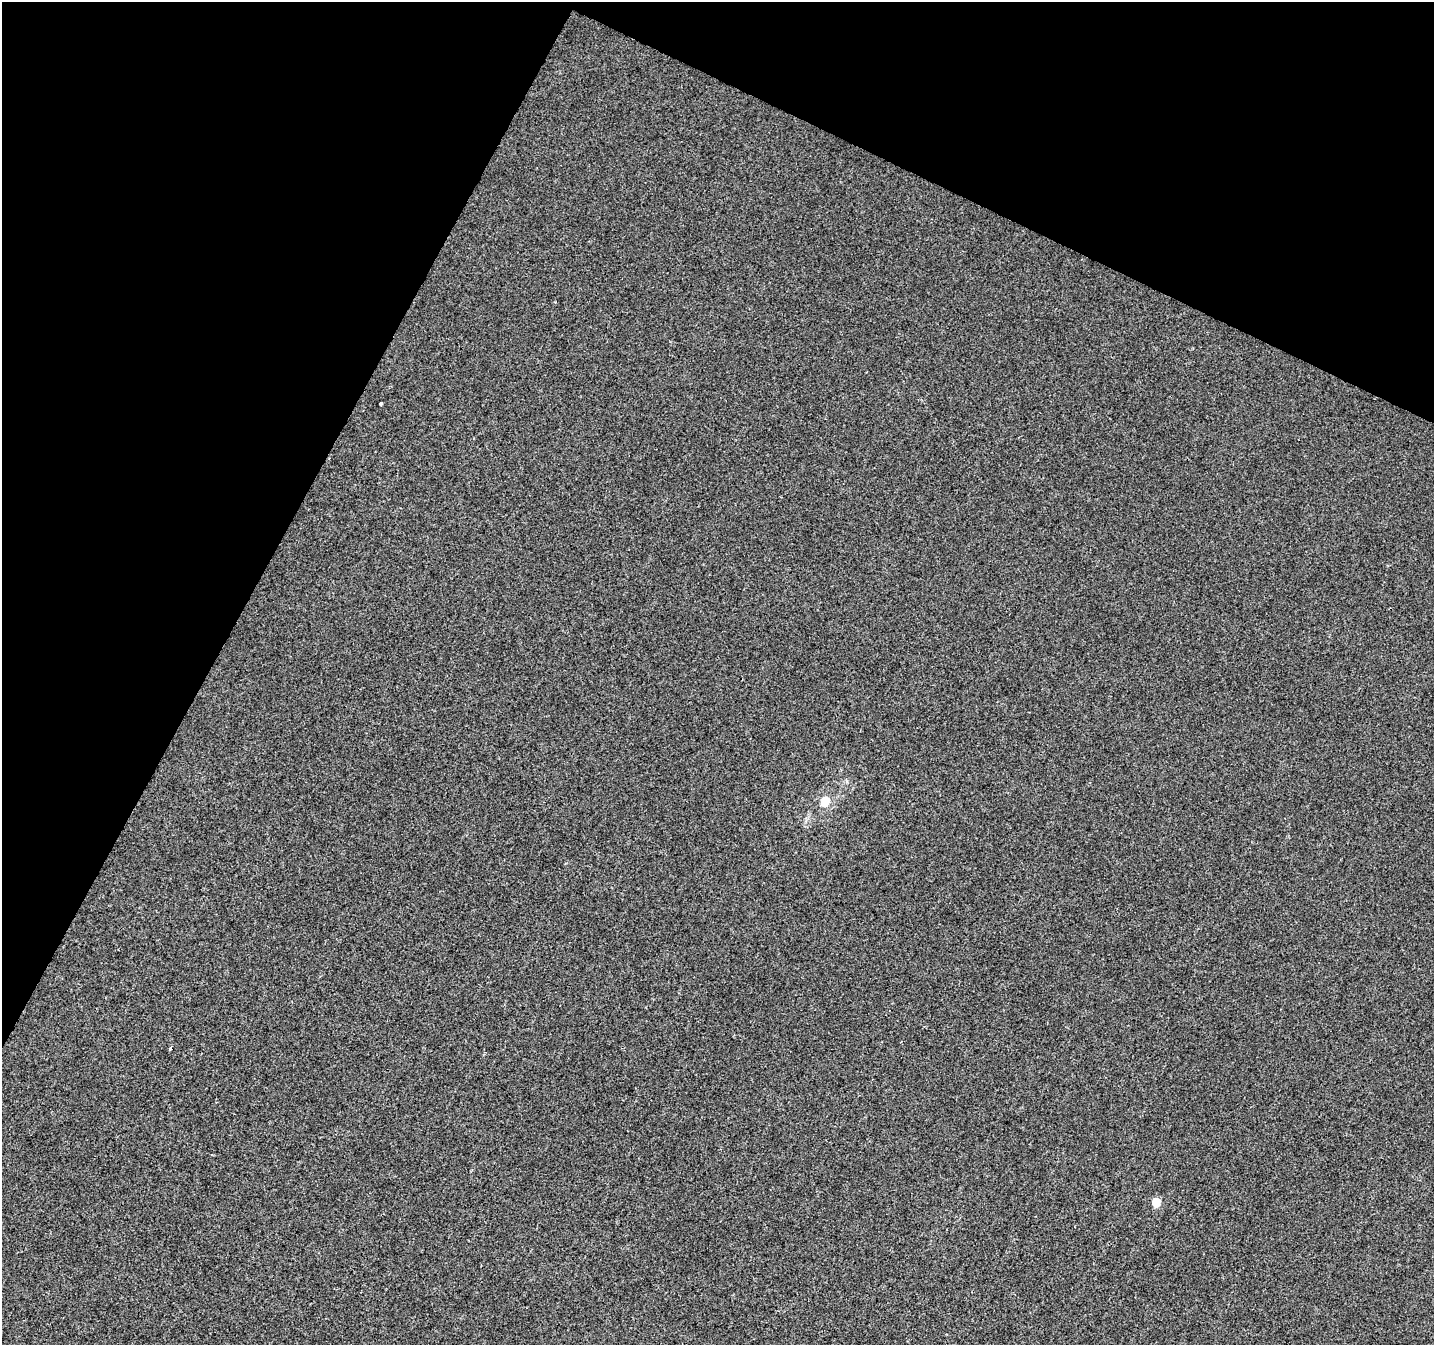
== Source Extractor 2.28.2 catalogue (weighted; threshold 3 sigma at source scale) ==
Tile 2 of 4 x 4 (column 2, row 1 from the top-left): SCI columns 1442-2873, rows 4297-5639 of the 5738 x 5840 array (HDU 1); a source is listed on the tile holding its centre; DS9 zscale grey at full resolution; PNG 1436 x 1347 px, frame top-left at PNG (2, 2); no overlay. Shown black and unused: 25% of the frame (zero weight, under 3 of 4 exposures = <1% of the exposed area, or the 3 px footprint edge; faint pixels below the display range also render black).
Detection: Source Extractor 2.28.2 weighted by HDU 2 'WHT'; one run over the whole footprint, this tile lists its part. Background 0.0058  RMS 0.0033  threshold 0.0147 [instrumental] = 3 sigma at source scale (4.5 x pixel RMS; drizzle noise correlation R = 1.50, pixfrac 1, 0.0396/0.0396 arcsec/px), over >= 5 px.
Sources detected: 4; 1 cosmic-ray / hot-pixel residue — not listed; the other 3 listed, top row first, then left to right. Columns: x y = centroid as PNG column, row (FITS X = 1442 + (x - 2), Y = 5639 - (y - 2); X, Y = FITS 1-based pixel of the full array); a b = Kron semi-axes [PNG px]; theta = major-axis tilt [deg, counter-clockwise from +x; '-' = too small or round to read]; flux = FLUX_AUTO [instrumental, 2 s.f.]
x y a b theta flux
381 404 4 3 - 1.1
825 801 6 6 - 8.8
1156 1202 5 5 - 9.3